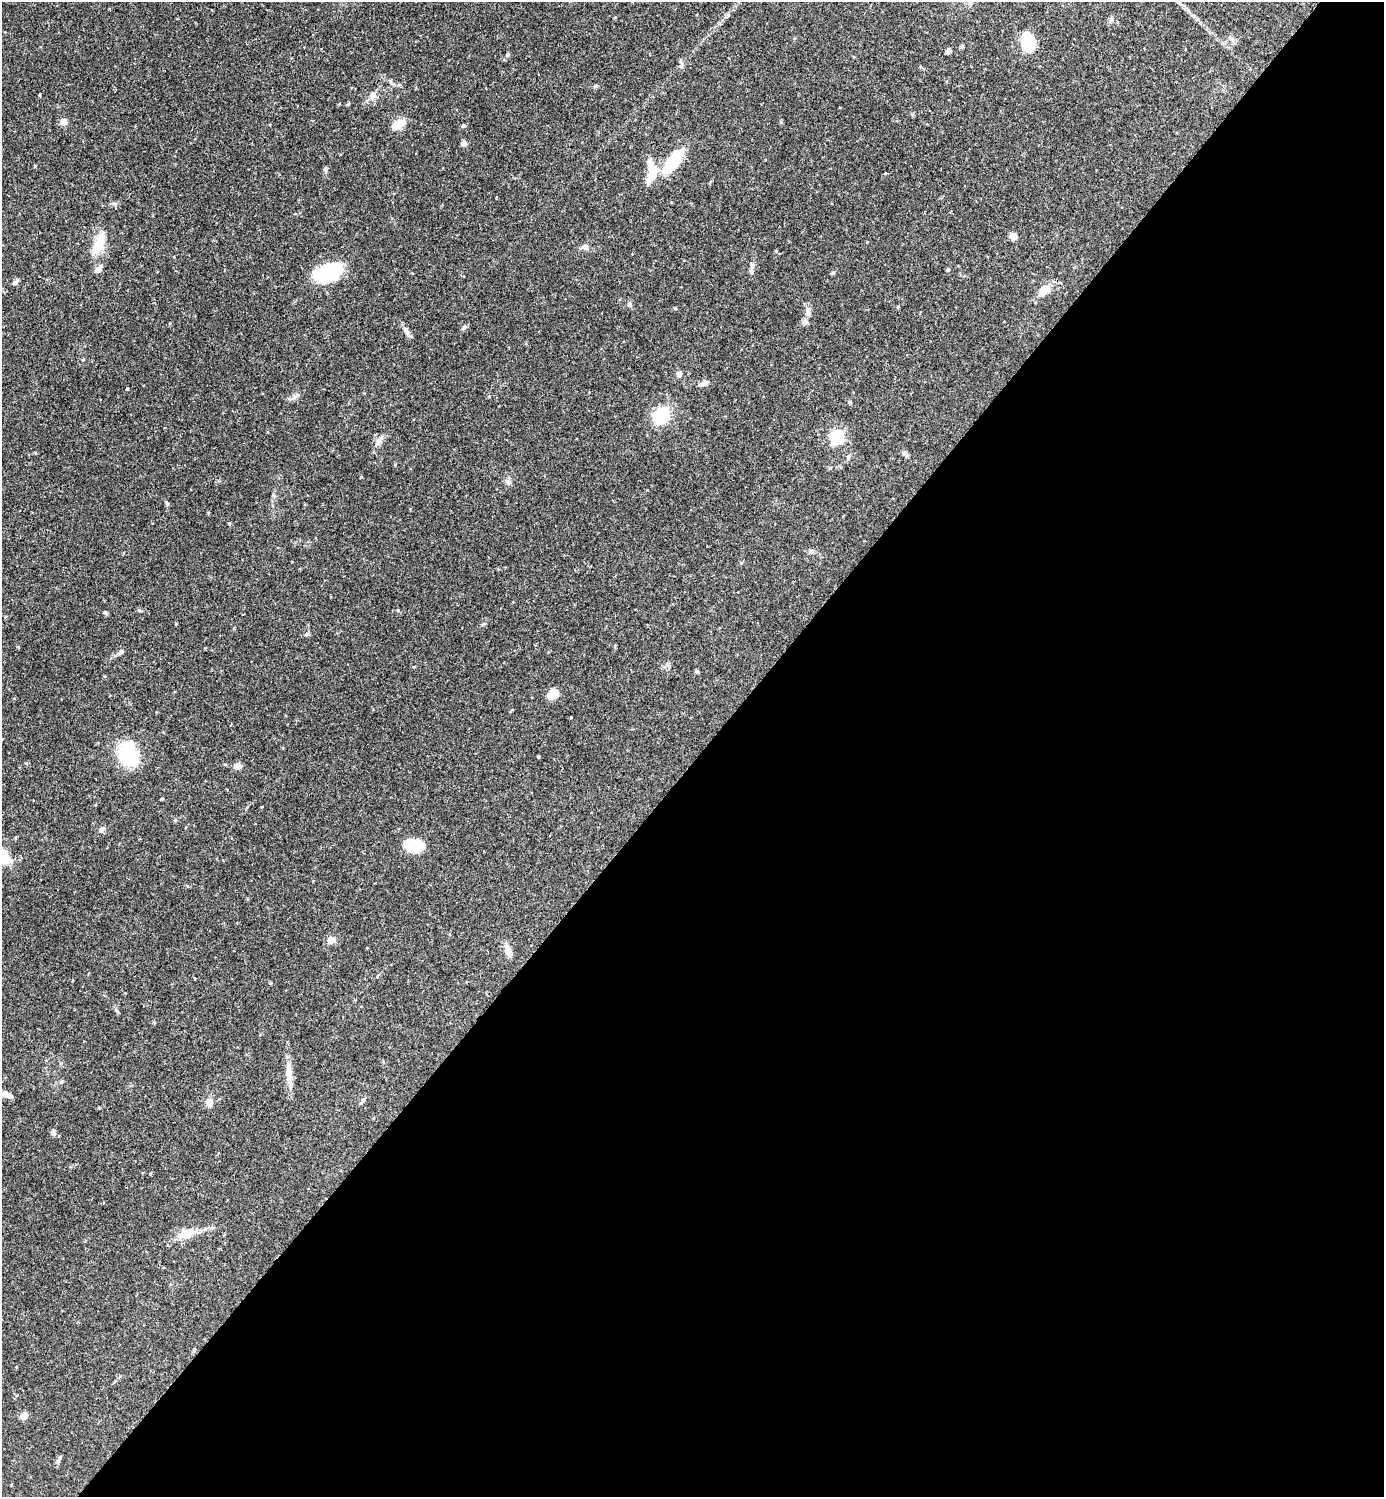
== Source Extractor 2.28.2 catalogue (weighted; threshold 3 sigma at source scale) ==
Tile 12 of 4 x 4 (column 4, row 3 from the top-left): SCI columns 4304-5685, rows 1497-2991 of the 5983 x 5982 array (HDU 1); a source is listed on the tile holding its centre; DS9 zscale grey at full resolution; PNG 1386 x 1499 px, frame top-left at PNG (2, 2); no overlay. Shown black and unused: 49% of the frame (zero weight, under 2 of 3 exposures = <1% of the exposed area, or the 3 px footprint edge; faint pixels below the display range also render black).
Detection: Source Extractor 2.28.2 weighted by HDU 2 'WHT'; one run over the whole footprint, this tile lists its part. Background 0.0719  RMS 0.0042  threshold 0.0191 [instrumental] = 3 sigma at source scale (4.5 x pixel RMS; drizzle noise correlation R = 1.50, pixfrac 1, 0.05/0.05 arcsec/px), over >= 5 px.
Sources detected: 73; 1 cosmic-ray / hot-pixel residue — not listed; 4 inside a brighter listed object's ellipse — not listed separately; the other 68 listed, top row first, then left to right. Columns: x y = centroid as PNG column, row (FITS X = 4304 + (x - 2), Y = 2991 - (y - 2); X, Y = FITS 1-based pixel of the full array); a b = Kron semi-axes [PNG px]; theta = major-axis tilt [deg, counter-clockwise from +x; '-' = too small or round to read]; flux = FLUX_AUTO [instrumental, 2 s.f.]
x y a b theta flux
615 17 4 3 - 0.33
1028 42 19 12 -77 16
962 47 5 5 - 0.64
948 51 7 5 33 1.1
681 65 7 5 69 1
373 95 9 9 - 2.5
348 104 6 3 70 0.43
63 122 5 5 - 6.7
400 122 14 11 31 4.7
464 125 5 5 - 0.71
463 143 6 5 - 1.6
673 162 28 11 53 21
652 173 22 9 67 10
885 173 4 3 - 0.34
1013 236 10 8 -31 1.9
99 244 29 11 66 9.4
585 247 10 7 -30 1.5
99 269 9 6 50 2.5
948 269 4 4 - 0.54
751 271 7 4 -45 0.7
328 273 29 16 23 30
833 273 5 5 - 0.5
16 282 11 4 54 1
1044 290 19 11 44 5.2
629 304 8 6 -67 0.99
675 308 5 3 - 0.4
808 311 15 6 78 2
464 328 9 5 46 0.87
407 332 21 5 -58 1.8
679 374 8 7 - 1.2
704 383 13 6 19 1.7
127 389 3 3 - 1.7
296 396 10 5 45 1.3
850 402 5 4 - 0.57
661 416 7 6 - 66
837 437 6 6 - 64
378 442 11 6 83 1.9
905 454 9 5 -51 1.1
848 457 8 5 55 0.88
167 503 6 4 -68 0.7
811 551 8 6 1 1
106 613 7 4 -37 0.54
5 617 4 3 - 0.43
307 634 7 4 44 0.63
18 647 4 3 - 0.34
121 652 7 5 68 0.85
697 672 6 4 -66 0.59
552 694 10 8 25 6.5
571 717 3 3 - 0.62
128 755 23 17 -70 30
538 756 3 3 - 0.64
237 766 8 7 - 2.6
162 799 3 2 - 0.46
101 830 7 6 - 1.3
413 845 23 13 -7 10
5 858 18 15 -54 8.4
331 940 5 5 - 8
508 951 15 8 -69 3.2
195 979 3 3 - 0.64
289 1073 21 9 -87 4.7
6 1094 10 7 2 1.9
363 1100 7 5 71 0.85
209 1102 9 8 - 3.3
53 1132 9 5 84 0.9
150 1174 3 3 - 0.36
186 1234 29 10 14 6.7
24 1416 5 5 - 8.4
58 1461 7 5 46 0.85
Isophote crosses this tile's border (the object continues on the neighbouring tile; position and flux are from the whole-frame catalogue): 1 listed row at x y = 5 858
Unlisted compact peaks at least as high as the median listed source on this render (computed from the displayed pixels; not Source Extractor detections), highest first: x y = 595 86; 325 169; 35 166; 229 523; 154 1022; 361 477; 776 251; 484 624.